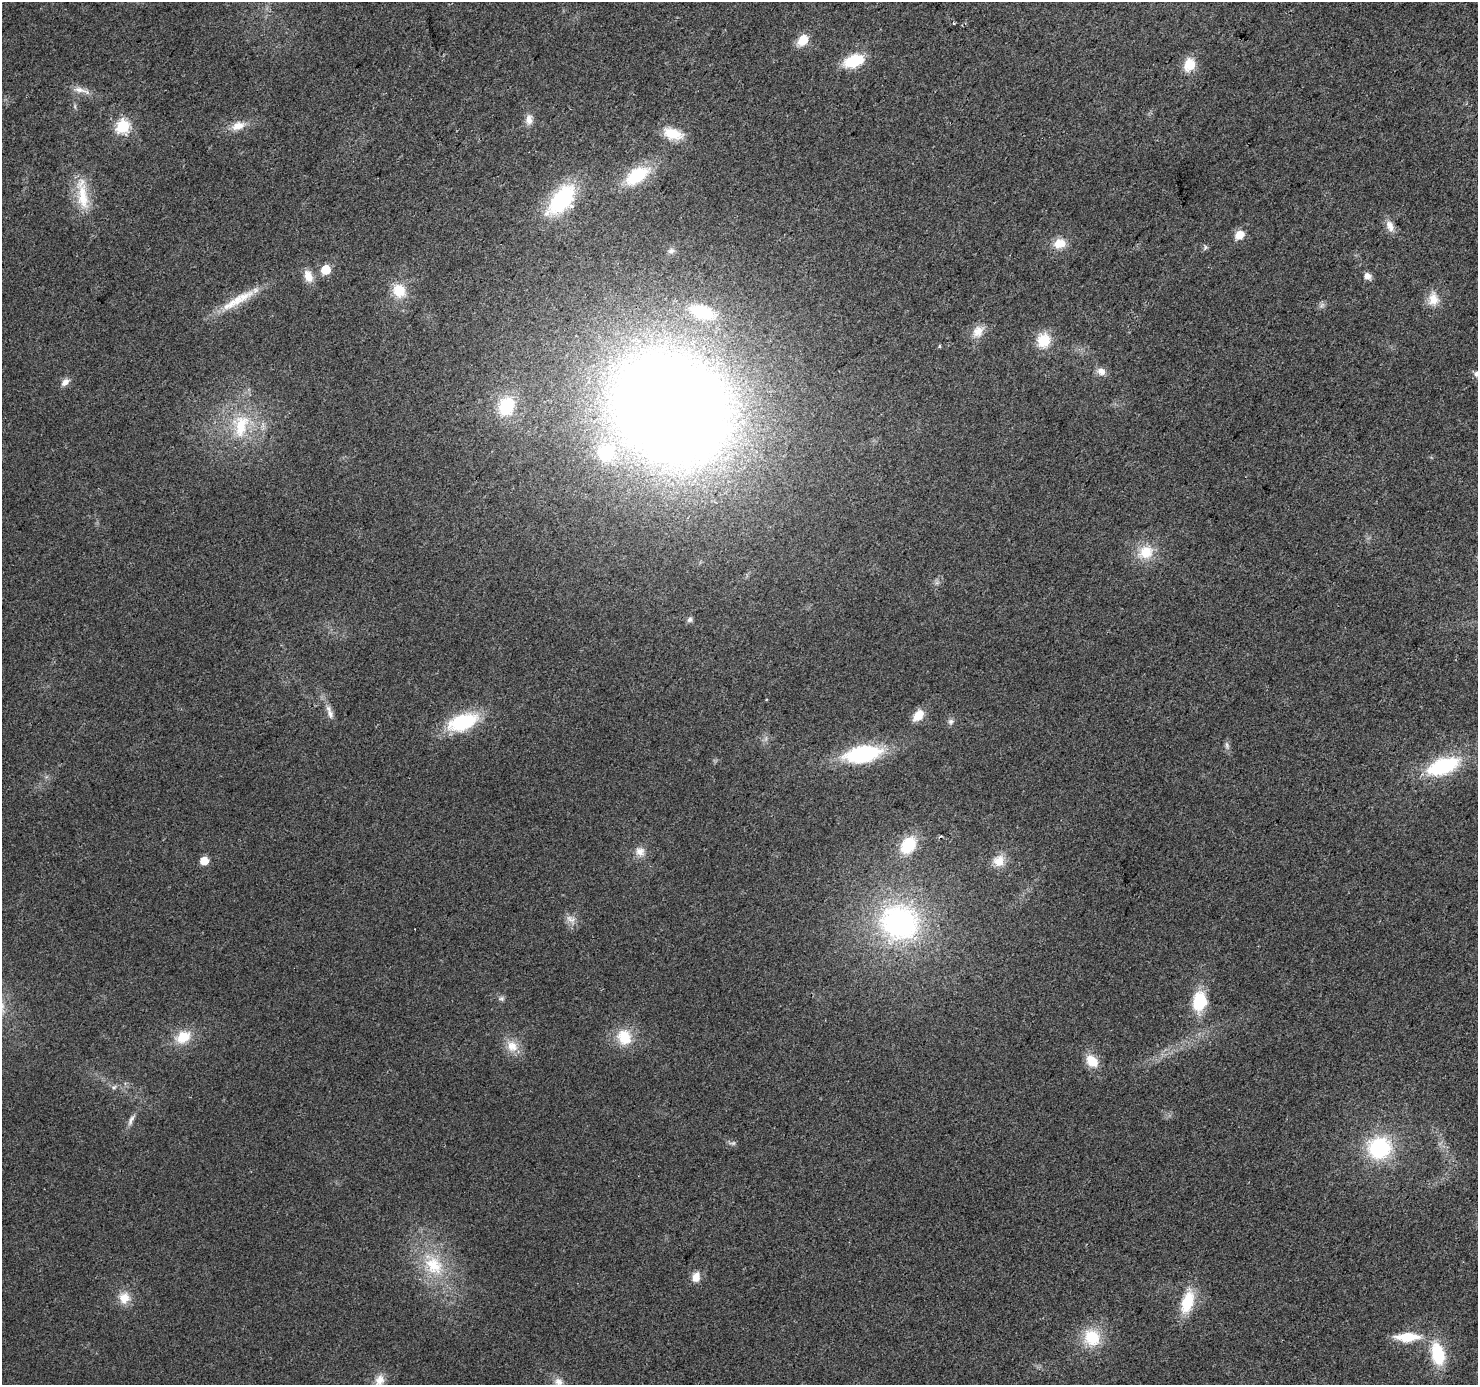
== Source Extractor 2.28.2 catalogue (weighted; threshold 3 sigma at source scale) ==
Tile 10 of 4 x 4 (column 2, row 3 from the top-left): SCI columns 1477-2952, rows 1571-2953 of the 5910 x 5972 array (HDU 1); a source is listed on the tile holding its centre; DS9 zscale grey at full resolution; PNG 1480 x 1387 px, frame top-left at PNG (2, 2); no overlay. Shown black and unused: <1% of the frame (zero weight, under 2 of 3 exposures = <1% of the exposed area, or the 3 px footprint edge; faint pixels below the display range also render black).
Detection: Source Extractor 2.28.2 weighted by HDU 2 'WHT'; one run over the whole footprint, this tile lists its part. Background 0.0265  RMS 0.0062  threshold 0.0279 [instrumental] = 3 sigma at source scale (4.5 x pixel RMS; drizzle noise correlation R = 1.50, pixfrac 1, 0.0396/0.0396 arcsec/px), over >= 5 px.
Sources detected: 69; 2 too faint to see at this stretch — not listed; the other 67 listed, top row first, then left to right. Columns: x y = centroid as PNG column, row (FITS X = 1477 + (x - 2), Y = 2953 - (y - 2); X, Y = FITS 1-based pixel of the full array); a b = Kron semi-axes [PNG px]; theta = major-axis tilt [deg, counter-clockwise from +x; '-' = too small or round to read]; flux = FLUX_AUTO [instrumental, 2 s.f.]
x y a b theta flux
954 23 3 3 - 0.77
803 40 7 5 43 23
854 61 20 11 20 25
1189 64 13 11 72 14
81 90 26 7 -15 5.7
529 120 14 8 85 4.8
123 126 6 6 - 93
238 126 18 10 18 8.1
673 134 23 12 -17 15
637 176 27 14 33 31
83 197 45 14 -82 21
561 200 40 21 49 55
1390 226 17 10 -71 5.4
1239 235 11 8 28 7.2
1059 243 15 12 16 9.5
1205 247 7 4 90 1.1
671 251 9 7 26 2.3
325 270 6 6 - 27
308 276 16 10 -72 7.2
1367 276 7 6 - 4.5
399 291 19 16 -58 14
1433 299 19 14 89 9.2
235 302 49 12 32 19
702 312 25 14 -18 30
978 331 17 13 55 7.9
1044 340 15 13 72 17
939 346 5 3 - 0.77
1101 371 12 10 -22 4.2
1477 374 7 6 - 2.4
65 382 12 7 43 3.6
506 406 20 17 71 25
670 409 87 72 -38 1500
241 425 38 24 82 38
606 453 20 20 - 30
1146 552 22 17 26 16
690 619 7 7 - 1.8
330 714 13 8 -65 3.7
918 715 14 9 49 9.4
951 721 8 7 - 2
462 722 31 16 19 45
1227 746 12 6 -77 2
863 754 36 16 10 58
1443 766 29 13 20 59
908 845 18 13 55 26
640 852 13 11 -46 5.6
204 861 5 5 - 14
999 861 16 15 - 8.8
570 919 15 8 -22 4.2
899 922 49 43 -21 140
502 998 8 7 - 1.7
1199 1001 20 14 82 27
183 1037 20 15 29 15
624 1037 20 16 -68 18
512 1046 17 14 -52 9.6
1092 1061 15 11 -48 12
114 1087 8 5 26 1.5
131 1120 16 6 66 3.3
1379 1148 24 22 22 53
434 1265 31 24 -48 33
696 1277 11 9 74 6.1
124 1298 15 14 - 8.9
1187 1302 26 12 73 24
1092 1337 23 21 -53 23
1407 1337 24 9 0 21
1438 1354 25 14 -78 29
379 1380 16 12 66 7.1
559 1384 21 11 -70 6.8
Isophote crosses this tile's border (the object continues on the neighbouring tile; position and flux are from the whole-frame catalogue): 3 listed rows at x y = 1477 374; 379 1380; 559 1384